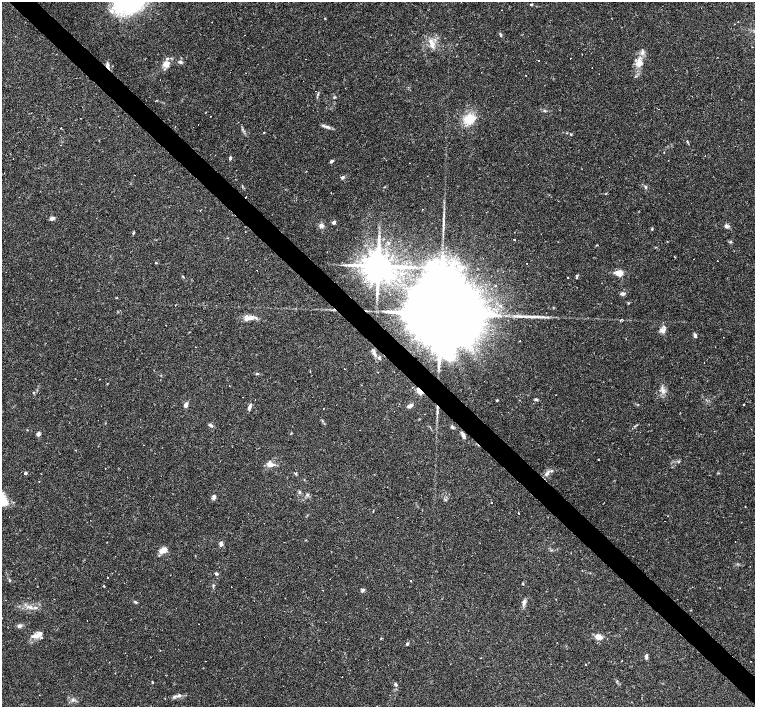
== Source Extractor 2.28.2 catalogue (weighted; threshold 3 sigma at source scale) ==
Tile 6 of 4 x 4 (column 2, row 2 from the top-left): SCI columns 1506-3010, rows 2973-4381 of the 6021 x 6009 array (HDU 1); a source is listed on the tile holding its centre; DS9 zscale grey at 2 x 2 block average (1 PNG px = mean of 2 x 2 image px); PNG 757 x 709 px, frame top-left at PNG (2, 2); no overlay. Shown black and unused: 4% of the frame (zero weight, under 2 of 3 exposures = <1% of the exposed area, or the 3 px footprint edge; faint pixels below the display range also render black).
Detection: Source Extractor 2.28.2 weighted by HDU 2 'WHT'; one run over the whole footprint, this tile lists its part. Background 0.0388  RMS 0.0031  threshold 0.0141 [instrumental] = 3 sigma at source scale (4.5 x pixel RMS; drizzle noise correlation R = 1.50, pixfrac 1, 0.0396/0.0396 arcsec/px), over >= 5 px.
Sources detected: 165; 1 inside a brighter object's white glare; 43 cosmic-ray / hot-pixel residue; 1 long thin detection or spike segment (spike, bleed or trail) — not listed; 7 inside a brighter listed object's ellipse — not listed separately; the other 113 listed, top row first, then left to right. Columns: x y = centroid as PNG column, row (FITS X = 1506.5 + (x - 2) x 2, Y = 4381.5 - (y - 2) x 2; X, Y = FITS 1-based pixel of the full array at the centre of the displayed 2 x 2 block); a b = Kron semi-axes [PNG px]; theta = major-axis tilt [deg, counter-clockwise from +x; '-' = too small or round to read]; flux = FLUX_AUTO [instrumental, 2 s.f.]
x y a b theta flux
531 4 3 3 - 0.79
501 10 2 2 - 0.24
325 18 2 2 - 0.4
501 35 6 3 -69 1.1
432 43 13 6 -65 6.1
539 60 2 2 - 0.91
180 62 6 4 -21 1.5
638 63 17 6 75 8.3
166 64 6 5 - 8.1
107 66 8 3 -72 2.7
599 74 2 2 - 0.27
526 75 2 2 - 0.37
335 97 4 3 - 0.77
545 111 4 3 - 0.98
210 116 2 2 - 0.31
469 119 12 10 43 16
198 124 2 2 - 1.3
327 127 8 4 -20 2.5
264 133 2 2 - 0.48
571 134 3 3 - 0.66
687 142 3 2 - 0.55
60 145 2 2 - 0.21
230 158 3 3 - 1.6
386 160 2 2 - 0.64
331 161 5 3 - 1.2
135 175 2 2 - 0.27
342 177 5 3 - 1.4
606 193 3 2 - 0.41
422 209 2 2 - 0.66
51 218 5 5 - 1.8
334 222 3 2 - 3.4
321 225 5 5 - 2.7
726 226 5 4 - 2.4
652 229 4 3 - 0.61
134 233 4 3 - 0.74
514 239 2 2 - 0.63
730 242 4 4 - 0.85
597 245 3 2 - 0.41
156 263 3 2 - 0.45
378 266 7 7 - 1900
619 273 4 3 - 15
183 277 5 2 - 0.67
568 277 2 2 - 1.1
576 278 4 3 - 0.93
622 294 5 3 - 2.2
390 295 2 2 - 0.47
628 303 3 3 - 0.54
438 315 40 15 43 28000
540 317 19 3 -2 4.8
249 318 14 7 2 6.1
662 331 8 5 -4 3.3
695 335 5 3 - 1.9
195 347 2 2 - 0.26
310 372 2 2 - 0.26
257 374 4 3 - 0.74
484 381 2 2 - 1.5
662 388 8 3 88 2
419 390 4 2 - 31
33 392 3 2 - 0.45
243 397 2 2 - 0.59
536 399 4 3 - 1.3
497 400 3 2 - 0.71
638 404 3 2 - 0.4
744 404 2 2 - 0.5
186 405 6 4 63 2.3
410 406 7 4 31 2.6
249 407 8 4 75 2.1
210 425 6 3 -33 1.5
452 427 5 3 - 1.3
359 430 2 2 - 0.79
38 434 4 4 - 2.3
463 435 8 3 -66 2.7
598 459 2 2 - 0.45
271 465 7 6 - 4.9
105 468 2 2 - 0.29
25 473 2 2 - 2
295 474 5 2 - 0.66
546 474 7 3 36 2
299 492 4 3 - 0.91
307 495 4 4 - 1.1
213 497 7 4 75 1.7
491 503 2 2 - 0.67
745 506 2 2 - 0.34
373 511 3 2 - 0.42
518 513 2 2 - 0.39
305 540 3 2 - 0.36
107 542 2 2 - 0.48
221 544 6 4 79 2.5
163 550 7 4 33 8.9
552 550 4 2 - 0.66
334 571 2 2 - 0.56
216 574 3 3 - 1.4
107 577 2 2 - 0.35
9 580 3 2 - 0.53
410 581 2 2 - 1
522 584 3 2 - 0.53
104 586 3 2 - 0.52
363 590 4 4 - 1.1
136 602 4 3 - 0.81
524 602 10 4 72 2.5
36 608 4 3 - 1
19 626 6 4 -5 1.9
36 636 12 5 11 4.6
598 637 5 4 - 9.3
407 644 3 3 - 1.4
646 657 5 4 - 1.4
205 661 2 2 - 0.43
750 661 2 2 - 0.44
388 665 2 2 - 0.33
342 676 2 2 - 0.71
476 676 2 2 - 0.42
396 684 4 3 - 1.6
179 695 6 4 15 1.9
Overlapping masked pixels (flux is a lower limit): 5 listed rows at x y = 107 66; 378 266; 438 315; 419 390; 463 435
Diffuse or blended objects may show on this block-average render without a row.